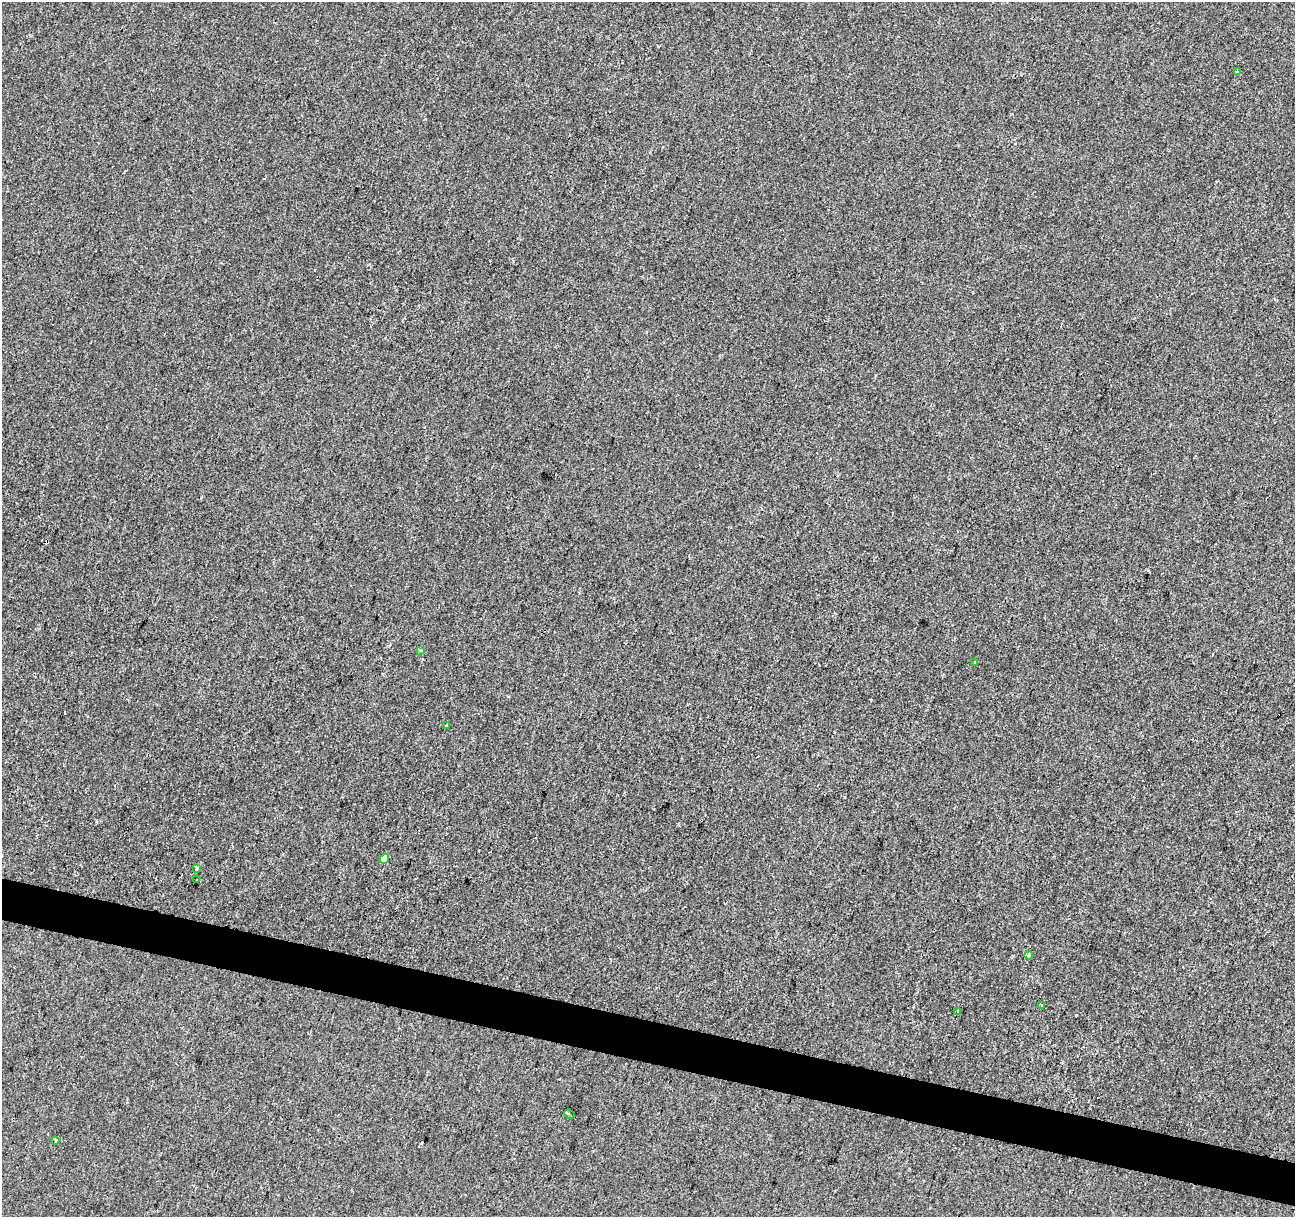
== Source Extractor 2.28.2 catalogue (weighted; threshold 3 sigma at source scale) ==
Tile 6 of 4 x 4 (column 2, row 2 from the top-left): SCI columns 1294-2586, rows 2649-3863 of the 5181 x 5359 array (HDU 1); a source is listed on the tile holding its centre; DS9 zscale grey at full resolution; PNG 1297 x 1219 px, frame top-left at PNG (2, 2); each listed source drawn as its Kron ellipse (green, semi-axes under 4 px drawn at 4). Shown black and unused: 3% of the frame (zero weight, under 2 of 3 exposures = <1% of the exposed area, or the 3 px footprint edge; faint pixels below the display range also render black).
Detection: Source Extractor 2.28.2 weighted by HDU 2 'WHT'; one run over the whole footprint, this tile lists its part. Background 1.13e-04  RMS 0.0042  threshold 0.0188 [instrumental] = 3 sigma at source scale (4.5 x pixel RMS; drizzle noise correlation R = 1.50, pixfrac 1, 0.0396/0.0396 arcsec/px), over >= 5 px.
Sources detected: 15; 3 cosmic-ray / hot-pixel residue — neither listed nor drawn; the other 12 listed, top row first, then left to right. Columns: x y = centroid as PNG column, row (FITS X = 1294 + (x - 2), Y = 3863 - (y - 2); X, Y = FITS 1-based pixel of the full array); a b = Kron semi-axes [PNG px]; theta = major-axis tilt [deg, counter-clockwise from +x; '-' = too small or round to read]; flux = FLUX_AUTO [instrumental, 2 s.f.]
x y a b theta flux
1237 71 4 3 - 0.92
420 650 3 3 - 2.1
975 662 3 3 - 1.9
447 726 3 3 - 34
384 859 5 4 - 5.6
197 868 4 3 - 1.2
197 880 3 3 - 1.7
1029 955 4 4 - 2.8
1042 1005 3 3 - 2.2
957 1012 3 2 - 0.4
569 1114 5 3 - 0.96
55 1141 3 3 - 1.4